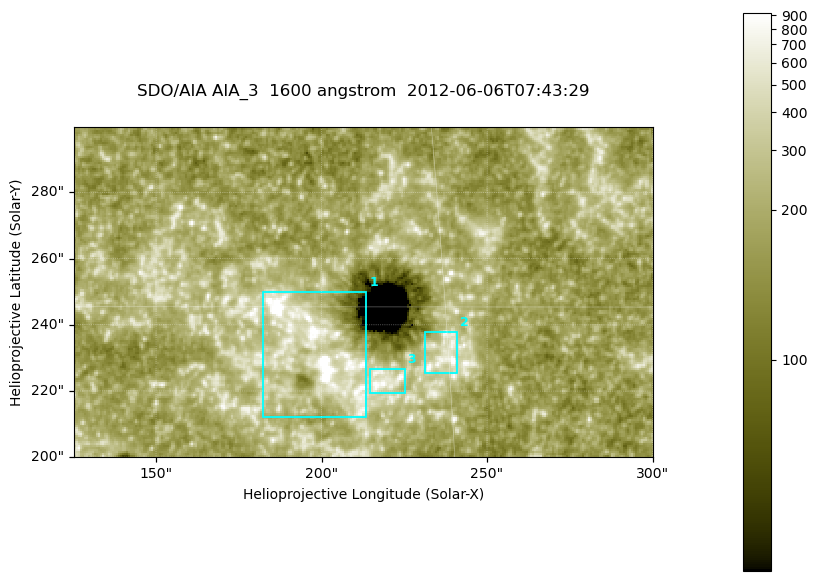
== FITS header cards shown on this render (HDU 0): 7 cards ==
TELESCOP= 'SDO/AIA '
INSTRUME= 'AIA_3   '
WAVELNTH=                 1600
WAVEUNIT= 'angstrom'
DATE-OBS= '2012-06-06T07:43:29.12'
CTYPE1  = 'HPLN-TAN'
CTYPE2  = 'HPLT-TAN'

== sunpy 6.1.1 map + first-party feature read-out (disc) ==
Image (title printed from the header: SDO/AIA AIA_3  1600 angstrom  2012-06-06T07:43:29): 287 x 164 px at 0.609 arcsec/px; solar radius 946 arcsec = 1552 px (partial field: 0.6% of the solar disc is inside the frame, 100% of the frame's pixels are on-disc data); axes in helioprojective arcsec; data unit not stated in the header (colour bar unlabelled)
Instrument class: DISC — disc imager (sunpy class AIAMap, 1600 A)
Bright regions (active regions / flare kernels): reference = the on-disc median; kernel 3 px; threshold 5 sigma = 325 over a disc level ~184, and >= 1.15x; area >= 47 px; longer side >= 3 px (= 1.8 arcsec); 3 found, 3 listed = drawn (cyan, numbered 1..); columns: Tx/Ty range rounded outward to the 2 arcsec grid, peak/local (2 s.f.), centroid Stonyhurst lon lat
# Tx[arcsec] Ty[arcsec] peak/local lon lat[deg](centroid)
1 182..214 212..250 7.5 +12 +14
2 230..242 224..238 6.1 +15 +14
3 214..226 218..228 5 +14 +14